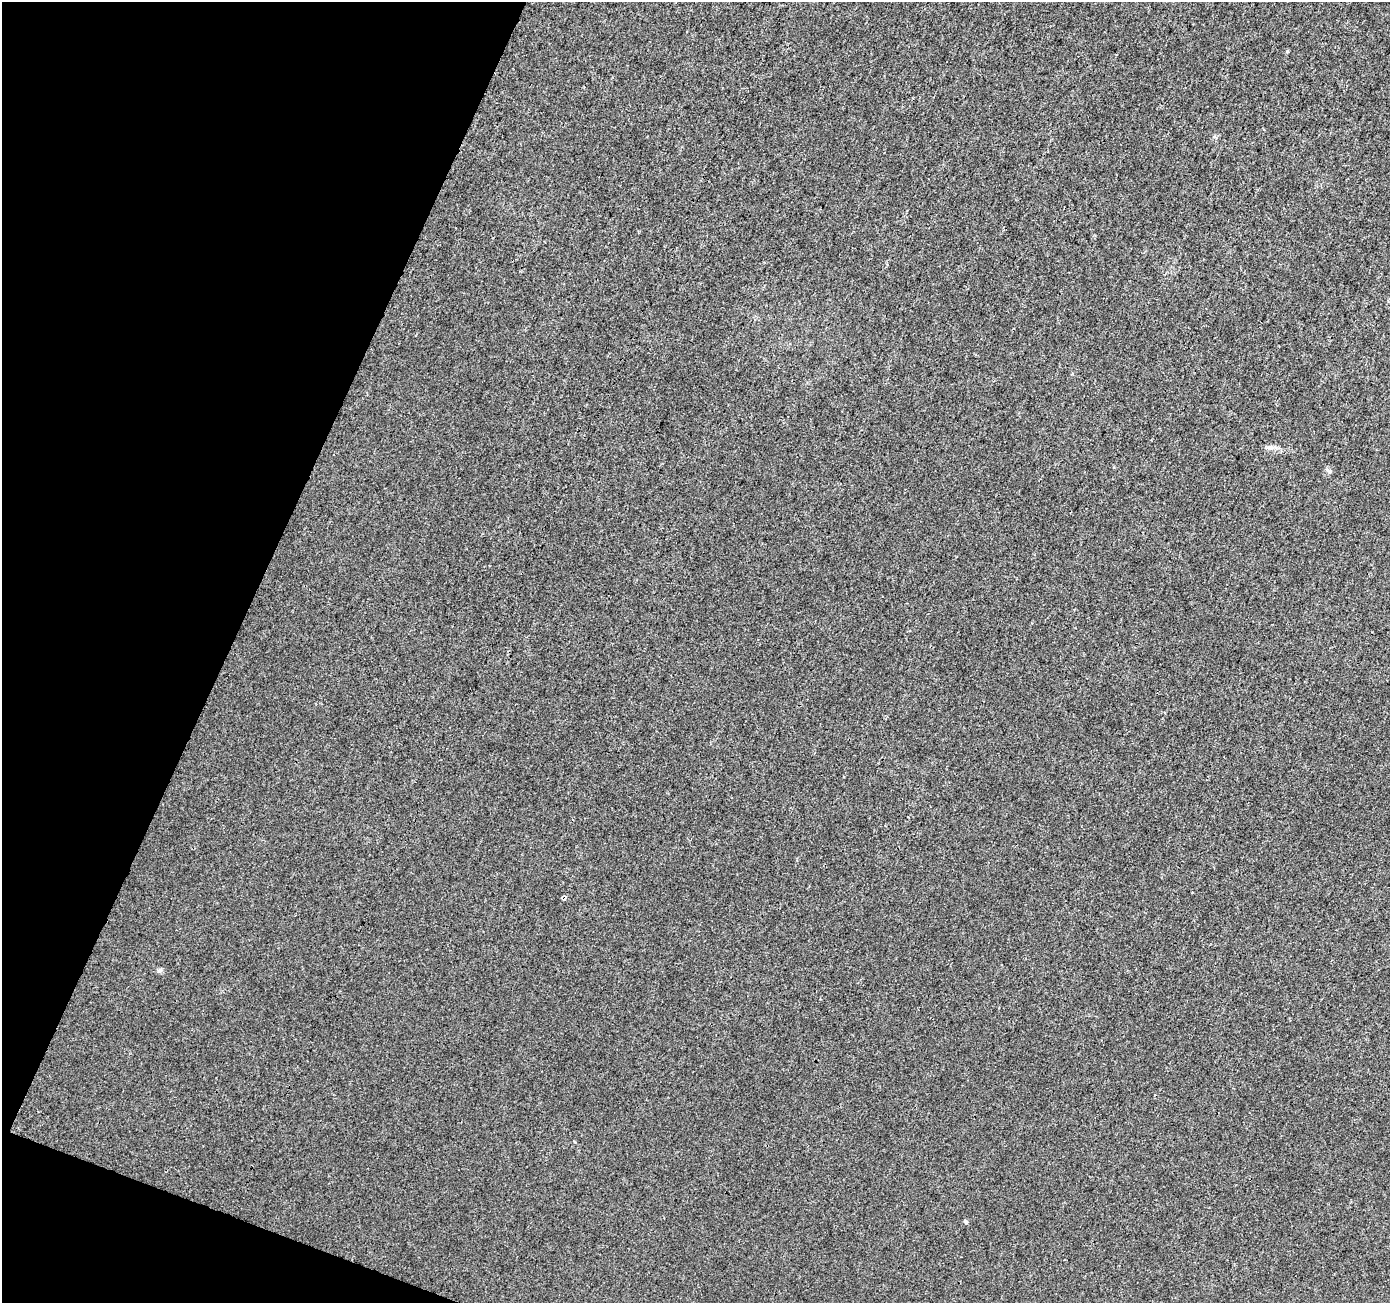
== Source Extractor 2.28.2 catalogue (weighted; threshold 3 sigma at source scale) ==
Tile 9 of 4 x 4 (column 1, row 3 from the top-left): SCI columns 7-1394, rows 1513-2813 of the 5565 x 5694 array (HDU 1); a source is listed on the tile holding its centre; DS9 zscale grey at full resolution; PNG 1392 x 1305 px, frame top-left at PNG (2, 2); no overlay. Shown black and unused: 19% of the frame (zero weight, under 3 of 4 exposures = <1% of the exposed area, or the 3 px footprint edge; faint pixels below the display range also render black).
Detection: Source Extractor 2.28.2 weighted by HDU 2 'WHT'; one run over the whole footprint, this tile lists its part. Background 0.00203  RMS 0.0032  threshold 0.0146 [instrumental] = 3 sigma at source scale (4.5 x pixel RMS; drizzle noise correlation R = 1.50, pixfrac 1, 0.0396/0.0396 arcsec/px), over >= 5 px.
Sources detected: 5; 1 cosmic-ray / hot-pixel residue — not listed; the other 4 listed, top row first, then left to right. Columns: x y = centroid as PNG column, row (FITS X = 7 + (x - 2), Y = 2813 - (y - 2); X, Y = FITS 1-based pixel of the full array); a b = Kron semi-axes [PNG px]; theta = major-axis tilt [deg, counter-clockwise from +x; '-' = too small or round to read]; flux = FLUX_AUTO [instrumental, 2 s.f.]
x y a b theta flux
1287 51 4 4 - 0.37
1269 447 10 4 0 0.99
160 970 7 4 31 0.6
965 1221 5 4 - 0.6